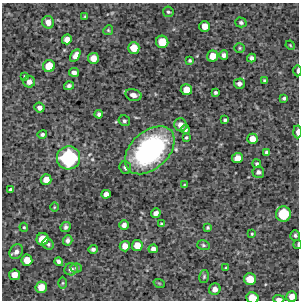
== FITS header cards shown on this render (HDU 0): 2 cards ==
NAXIS1  =                  297 /Length X axis
NAXIS2  =                  298 /Length Y axis

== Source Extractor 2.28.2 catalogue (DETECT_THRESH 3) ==
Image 297 x 298 px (HDU 0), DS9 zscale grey, 1 PNG px = 1 image px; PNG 301 x 302 px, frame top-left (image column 1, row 298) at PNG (2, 3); each listed source drawn as its Kron ellipse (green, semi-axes under 4 px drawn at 4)
Background 4800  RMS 210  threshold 619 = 3 sigma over >= 5 px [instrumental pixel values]
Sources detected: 85; all 85 listed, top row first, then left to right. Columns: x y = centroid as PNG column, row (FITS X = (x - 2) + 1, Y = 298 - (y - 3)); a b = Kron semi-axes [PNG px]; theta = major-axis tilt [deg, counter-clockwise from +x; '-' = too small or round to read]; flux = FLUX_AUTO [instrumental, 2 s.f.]
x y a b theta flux
168 12 5 5 - 2.6e+04
85 16 4 3 - 1.5e+04
48 22 6 6 - 8.6e+04
241 22 6 5 - 2.8e+04
205 26 5 5 - 1.1e+05
108 30 5 4 - 1.7e+04
67 39 5 4 - 8.8e+04
162 42 6 6 - 2.2e+05
290 45 5 3 - 1.3e+04
134 48 6 6 - 1.8e+05
240 48 5 4 - 1.8e+04
224 55 4 4 - 5.2e+04
75 56 7 4 58 7.2e+04
212 56 6 5 - 1.3e+05
93 58 5 5 - 1.3e+05
252 58 4 4 - 4.4e+04
190 61 4 3 - 2.0e+04
49 66 6 6 - 2.2e+05
298 71 6 2 89 3.0e+04
74 72 5 4 - 5.9e+04
25 76 3 3 - 1.7e+04
264 80 4 3 - 1.6e+04
29 82 6 6 - 7.4e+04
239 84 5 5 - 5.2e+04
69 86 5 4 - 3.5e+04
186 90 5 5 - 1.6e+05
215 92 3 3 - 2.4e+04
133 95 8 5 -15 6.2e+04
284 98 4 3 - 2.7e+04
39 108 5 5 - 5.6e+04
99 114 4 4 - 3.4e+04
225 120 4 3 - 2.4e+04
124 121 6 5 - 2.9e+04
180 125 6 6 - 7.8e+04
185 129 4 4 - 3.1e+04
297 132 6 3 -88 4.9e+04
42 134 5 4 - 2.7e+04
186 138 3 3 - 1.8e+04
253 139 5 5 - 1.2e+05
150 150 29 18 42 2.4e+06
267 152 4 4 - 3.6e+04
69 158 12 11 - 1.3e+06
237 158 5 5 - 1.2e+05
257 164 4 4 - 2.4e+04
125 168 6 5 - 3.3e+04
258 172 6 6 - 4.2e+04
46 180 5 5 - 1.3e+05
184 185 4 3 - 1.3e+04
11 190 4 3 - 3.8e+04
106 194 5 4 - 6.2e+04
54 207 4 3 - 1.1e+04
156 213 5 4 - 6.0e+04
283 214 7 7 - 4.7e+05
161 224 4 3 - 1.9e+04
124 225 5 4 - 5.5e+04
24 227 4 4 - 1.6e+04
66 227 5 4 - 3.7e+04
208 228 3 3 - 2.1e+04
252 234 3 3 - 1.3e+04
295 235 5 5 - 2.9e+04
43 239 6 6 - 2.4e+05
68 240 5 4 - 4.0e+04
48 244 6 5 - 3.0e+04
298 244 4 2 - 1.1e+04
203 245 6 5 - 2.4e+04
125 246 5 5 - 1.1e+05
137 246 6 5 - 1.5e+05
93 249 4 4 - 3.7e+04
153 249 5 4 - 5.9e+04
16 252 8 6 57 6.2e+04
27 260 5 5 - 1.6e+05
59 262 4 4 - 4.3e+04
76 268 5 4 - 2.0e+04
226 268 3 3 - 1.7e+04
71 269 6 6 - 5.0e+04
14 275 5 5 - 1.2e+05
204 276 6 5 - 2.2e+04
250 279 6 6 - 2.2e+05
63 283 6 4 89 1.8e+04
159 283 6 3 -19 1.2e+04
41 287 6 5 - 1.5e+05
215 289 6 5 - 7.5e+04
292 296 5 5 - 1.0e+05
252 298 6 5 - 2.1e+05
279 299 5 3 - 5.2e+04
At the frame edge (FLAGS 8, measured only in part): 6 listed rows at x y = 298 71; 297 132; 298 244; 292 296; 252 298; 279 299